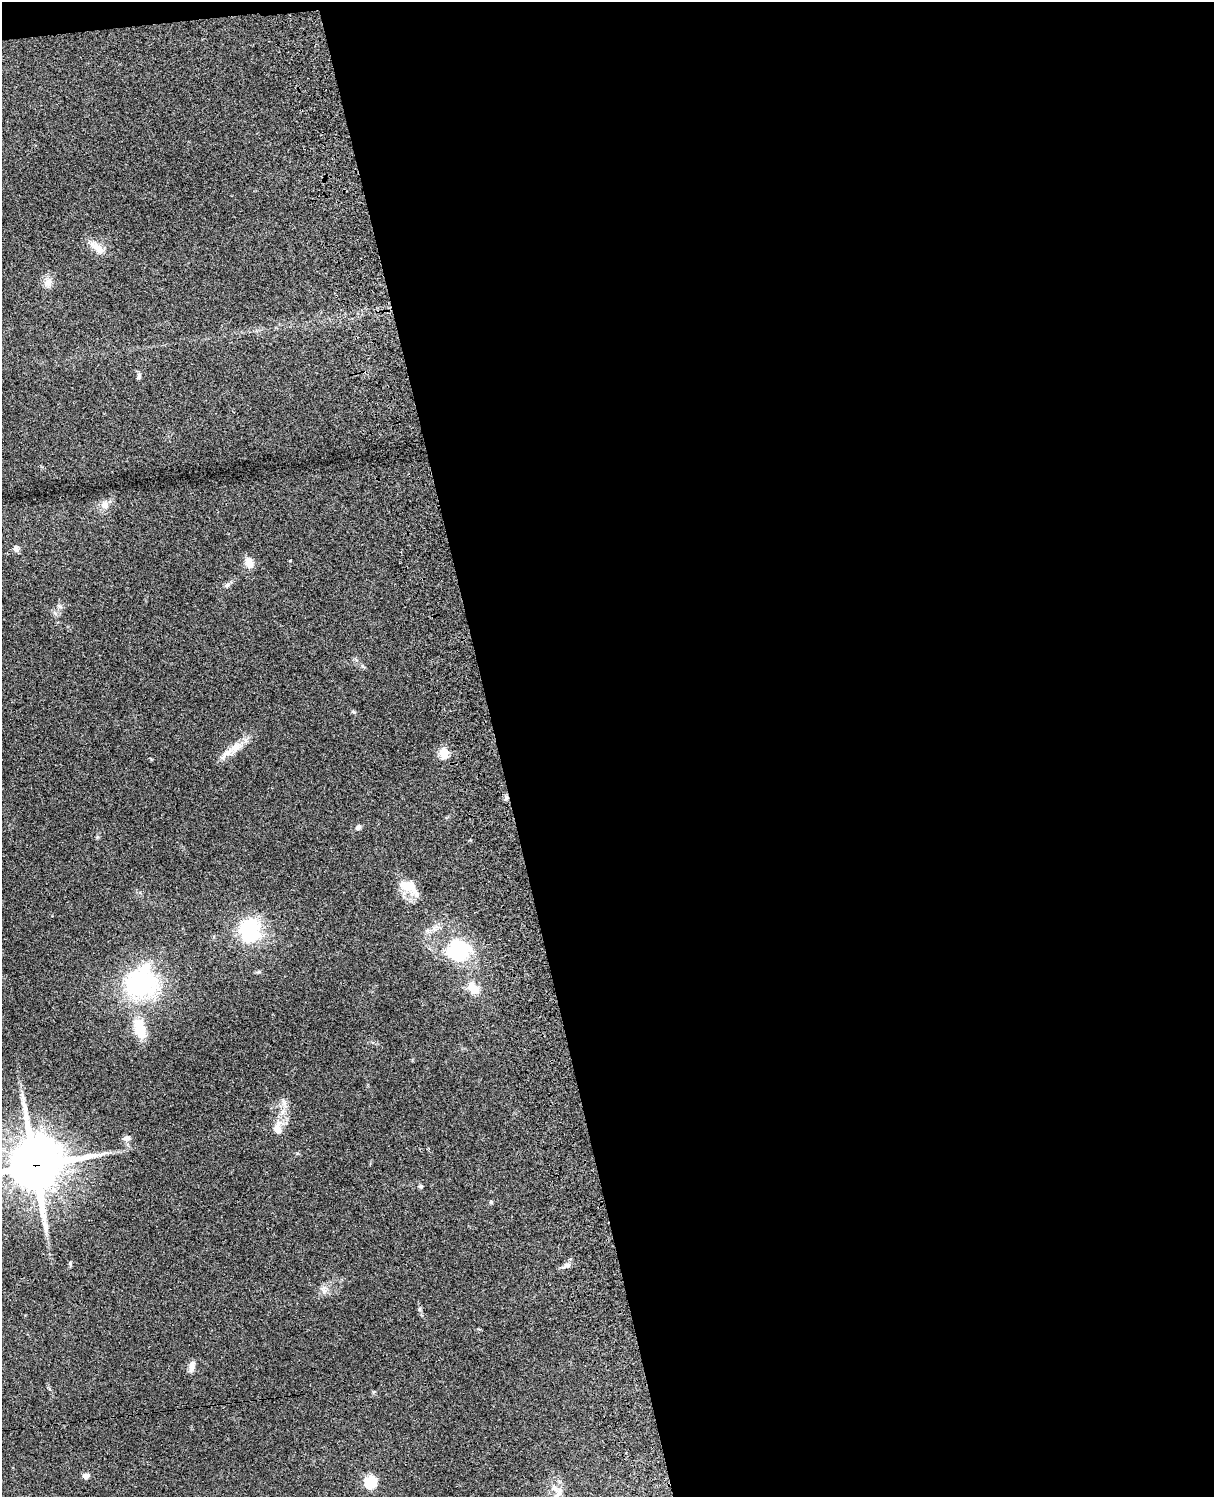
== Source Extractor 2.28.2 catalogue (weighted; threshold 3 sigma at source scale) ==
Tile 4 of 4 x 3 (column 4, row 1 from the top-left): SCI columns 3756-4967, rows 3155-4649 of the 5088 x 4927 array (HDU 1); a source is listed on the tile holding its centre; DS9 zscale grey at full resolution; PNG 1216 x 1499 px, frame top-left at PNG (2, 2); no overlay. Shown black and unused: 60% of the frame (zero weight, under 3 of 4 exposures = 6% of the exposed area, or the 3 px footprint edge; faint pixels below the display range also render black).
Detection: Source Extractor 2.28.2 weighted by HDU 2 'WHT'; one run over the whole footprint, this tile lists its part. Background 0.109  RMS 0.0066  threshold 0.0297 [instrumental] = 3 sigma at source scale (4.5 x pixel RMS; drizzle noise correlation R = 1.50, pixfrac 1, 0.05/0.05 arcsec/px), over >= 5 px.
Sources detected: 35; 2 inside a brighter object's white glare — not listed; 2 inside a brighter listed object's ellipse — not listed separately; the other 31 listed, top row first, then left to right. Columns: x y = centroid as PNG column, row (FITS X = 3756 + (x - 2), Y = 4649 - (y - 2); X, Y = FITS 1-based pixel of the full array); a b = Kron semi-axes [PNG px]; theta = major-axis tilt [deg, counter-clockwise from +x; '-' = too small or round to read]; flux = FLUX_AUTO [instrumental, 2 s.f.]
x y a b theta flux
97 247 25 10 -43 7.3
48 283 14 11 60 4.8
139 376 9 5 73 1.4
105 505 12 10 18 4.5
16 549 8 7 - 2.3
249 563 12 9 -71 6.5
227 585 8 6 25 1.6
59 606 9 5 -27 1.4
236 747 22 10 30 8.6
444 752 6 5 - 26
506 797 7 5 70 1.6
358 827 8 6 38 1.6
409 887 29 14 -36 13
248 928 25 19 5 39
458 950 27 25 -12 45
140 985 34 29 0 84
473 988 22 12 -49 8.6
139 1028 29 14 -75 17
284 1102 12 6 -58 2.9
277 1129 17 10 87 7.1
127 1138 10 8 15 2.5
34 1166 19 18 - 3100
420 1187 6 4 -2 0.88
491 1202 5 4 - 0.96
70 1263 7 4 -79 0.94
567 1265 10 5 12 2.3
324 1289 12 6 -84 2.9
192 1366 14 6 79 3.5
86 1476 8 6 10 3
370 1481 6 6 - 51
559 1493 18 7 70 4.4
Overlapping masked pixels (flux is a lower limit): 2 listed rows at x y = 506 797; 34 1166
Isophote crosses this tile's border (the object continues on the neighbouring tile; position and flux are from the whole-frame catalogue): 1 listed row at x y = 34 1166
Unlisted compact peaks at least as high as the median listed source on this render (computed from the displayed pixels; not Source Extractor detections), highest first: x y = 354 712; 362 666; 297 1153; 259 972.